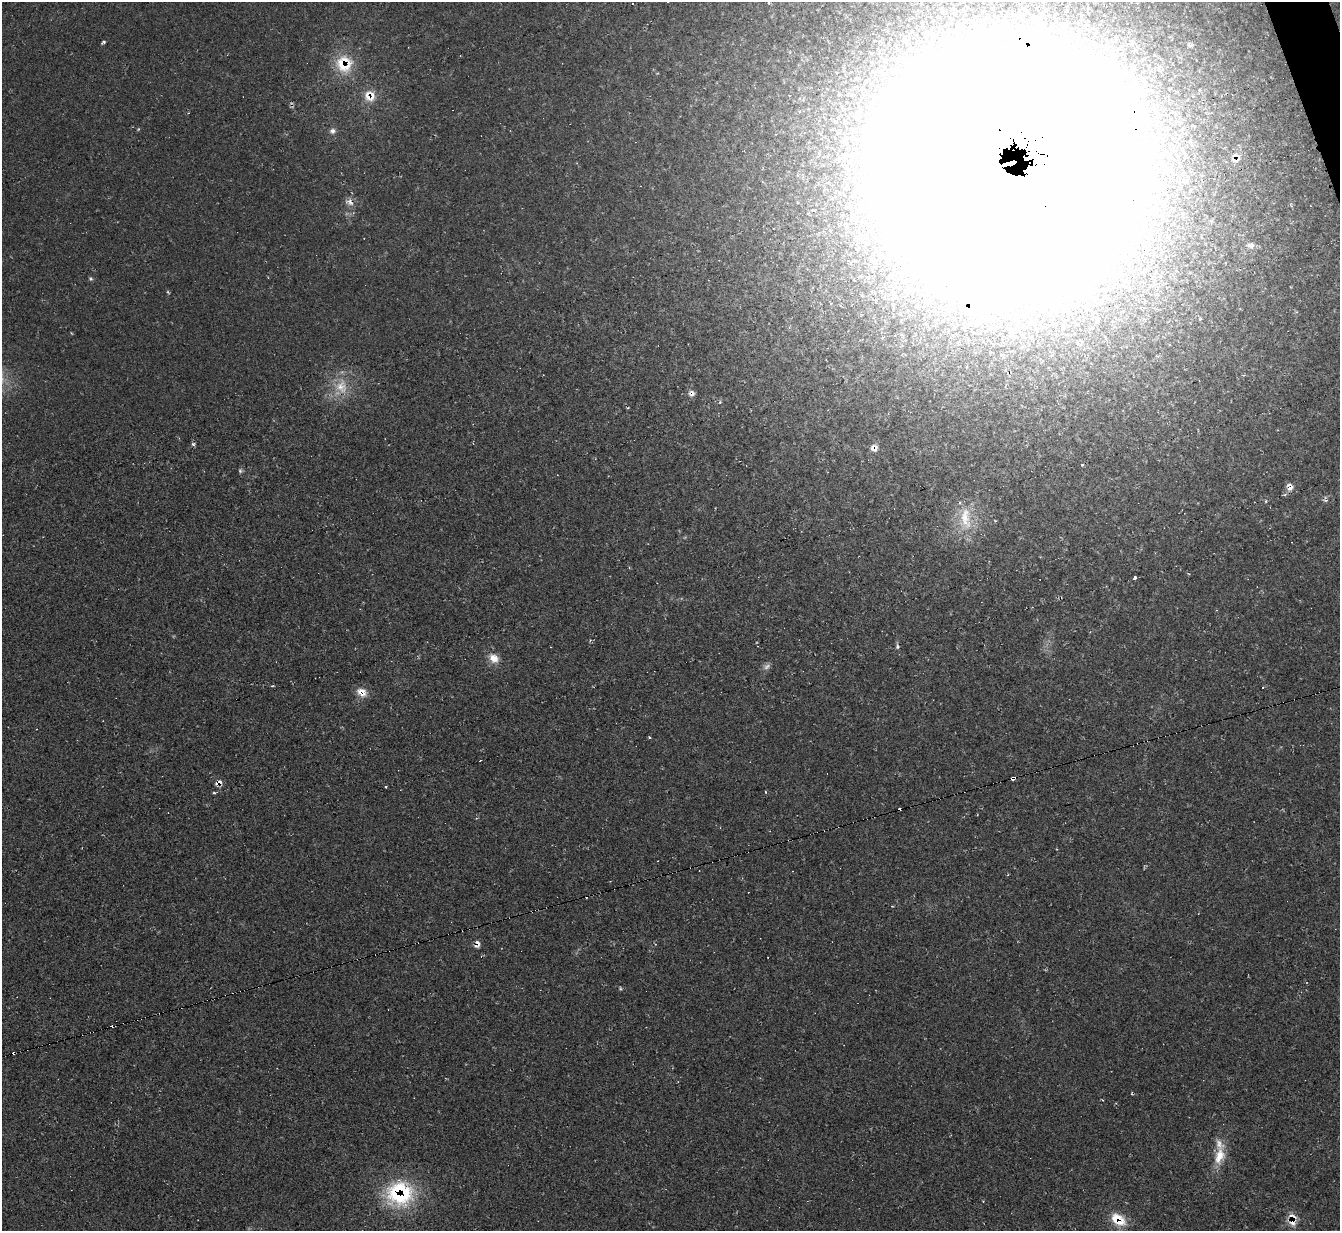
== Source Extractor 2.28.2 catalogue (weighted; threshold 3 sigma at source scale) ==
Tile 10 of 4 x 4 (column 2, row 3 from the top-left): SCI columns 1346-2683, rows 1509-2737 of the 5358 x 5342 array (HDU 1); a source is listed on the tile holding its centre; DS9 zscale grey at full resolution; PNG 1342 x 1233 px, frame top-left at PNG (2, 2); no overlay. Shown black and unused: <1% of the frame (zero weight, under 2 of 3 exposures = <1% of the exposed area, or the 3 px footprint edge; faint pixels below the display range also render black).
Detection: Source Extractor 2.28.2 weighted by HDU 2 'WHT'; one run over the whole footprint, this tile lists its part. Background 0.0474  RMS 0.0067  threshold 0.0302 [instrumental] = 3 sigma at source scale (4.5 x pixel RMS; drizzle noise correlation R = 1.50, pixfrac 1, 0.05/0.05 arcsec/px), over >= 5 px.
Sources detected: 51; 2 too faint to see at this stretch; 7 cosmic-ray / hot-pixel residue — not listed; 5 inside a brighter listed object's ellipse — not listed separately; the other 37 listed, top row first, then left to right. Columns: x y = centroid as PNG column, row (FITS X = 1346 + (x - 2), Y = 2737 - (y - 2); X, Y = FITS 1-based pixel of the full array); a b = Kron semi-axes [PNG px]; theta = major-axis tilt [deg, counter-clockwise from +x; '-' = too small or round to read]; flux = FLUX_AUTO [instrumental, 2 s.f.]
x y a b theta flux
769 3 4 3 - 0.5
104 42 5 3 - 0.9
344 64 25 24 - 25
370 96 16 15 - 11
1194 125 3 3 - 3.1
138 129 5 3 - 0.61
332 131 8 7 - 2.5
1236 157 16 13 -86 7.5
1010 172 141 140 - 10000
349 202 13 8 -29 3.7
1250 245 11 8 -4 3
1144 271 11 6 50 2.5
91 279 6 6 - 1.1
1011 334 5 4 - 6.6
341 386 23 18 -83 17
692 393 8 8 - 2.9
193 444 5 5 - 1.3
874 448 10 10 - 3.9
1081 464 3 3 - 3
240 471 6 6 - 1.2
1290 487 10 8 -74 4.3
965 518 38 15 -84 21
1135 578 5 3 - 3.1
898 647 6 4 23 1.1
494 658 15 11 -43 7.7
362 692 14 10 -29 7.1
1013 778 4 3 - 11
219 782 10 5 29 3.2
385 787 3 3 - 2.9
765 792 4 2 - 0.61
214 793 3 2 - 1.1
478 943 8 4 -54 2
620 988 5 4 - 0.82
1219 1156 27 13 74 14
400 1193 36 32 9 61
1118 1219 20 13 -36 16
1292 1222 12 11 - 5.9
Overlapping masked pixels (flux is a lower limit): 13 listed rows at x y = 344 64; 370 96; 1236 157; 1010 172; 692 393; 1290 487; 362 692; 1013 778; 219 782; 478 943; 400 1193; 1118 1219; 1292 1222